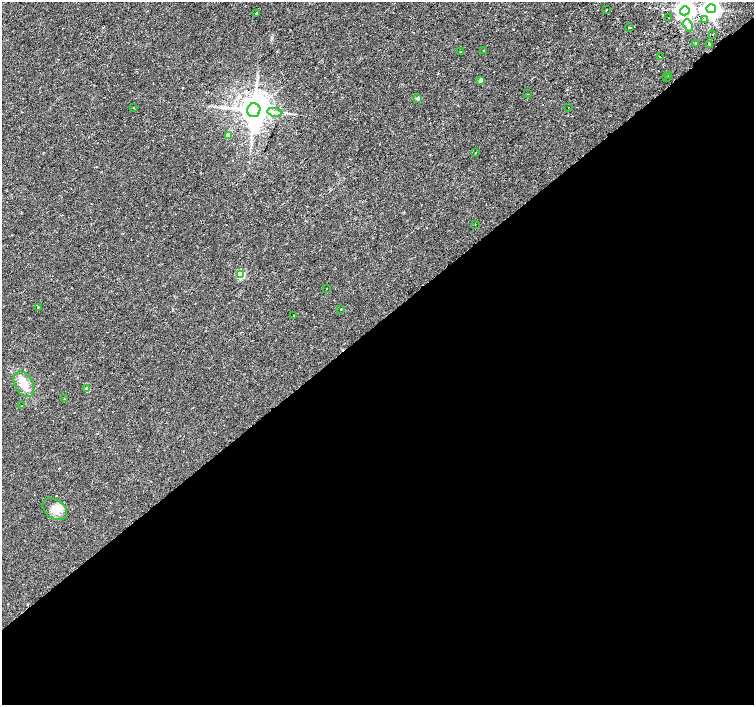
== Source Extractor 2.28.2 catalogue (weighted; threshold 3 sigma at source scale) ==
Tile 15 of 4 x 4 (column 3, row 4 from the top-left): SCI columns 3058-4561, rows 253-1657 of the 6109 x 6061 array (HDU 1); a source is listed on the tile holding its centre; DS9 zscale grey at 2 x 2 block average (1 PNG px = mean of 2 x 2 image px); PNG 756 x 707 px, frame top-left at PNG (2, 2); each listed source drawn as its Kron ellipse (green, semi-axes under 4 px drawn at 4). Shown black and unused: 54% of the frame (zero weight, under 2 of 3 exposures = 3% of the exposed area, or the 3 px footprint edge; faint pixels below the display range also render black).
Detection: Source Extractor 2.28.2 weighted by HDU 2 'WHT'; one run over the whole footprint, this tile lists its part. Background 0.0152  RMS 0.0034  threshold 0.0152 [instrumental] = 3 sigma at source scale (4.5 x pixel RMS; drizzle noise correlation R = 1.50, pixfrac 1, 0.0396/0.0396 arcsec/px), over >= 5 px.
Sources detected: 39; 1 inside a brighter object's white glare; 2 cosmic-ray / hot-pixel residue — neither listed nor drawn; the other 36 listed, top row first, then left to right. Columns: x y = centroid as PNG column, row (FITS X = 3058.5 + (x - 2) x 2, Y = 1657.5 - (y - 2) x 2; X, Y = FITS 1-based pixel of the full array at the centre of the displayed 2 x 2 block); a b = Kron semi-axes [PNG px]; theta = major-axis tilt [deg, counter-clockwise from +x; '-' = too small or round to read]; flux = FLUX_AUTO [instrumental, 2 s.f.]
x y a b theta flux
711 9 4 4 - 410
606 10 2 2 - 1.2
685 11 5 4 - 460
256 13 2 2 - 1.8
668 18 2 2 - 0.81
704 19 3 2 - 1.2
688 25 6 3 -66 2
630 28 2 2 - 1.8
713 35 2 2 - 0.57
695 43 2 2 - 1.4
710 44 2 2 - 11
483 50 2 2 - 0.36
461 52 2 2 - 1.2
660 57 2 2 - 0.5
669 76 2 2 - 2.3
667 77 2 2 - 0.4
481 80 3 2 - 5
527 94 2 2 - 0.34
418 98 3 2 - 4.3
133 107 2 2 - 0.66
569 107 2 2 - 0.23
254 110 7 6 - 1600
275 112 7 3 -8 2.7
228 135 3 3 - 9.6
475 153 2 2 - 1.4
475 224 2 2 - 0.28
240 275 3 3 - 39
327 289 2 2 - 0.27
38 307 2 2 - 0.76
341 309 2 2 - 10
294 316 2 2 - 0.3
24 384 13 9 -62 10
87 389 3 3 - 5.9
64 399 2 2 - 0.3
22 406 2 2 - 0.52
55 509 13 9 -35 7.9
Isophote crosses this tile's border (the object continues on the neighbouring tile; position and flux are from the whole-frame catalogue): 1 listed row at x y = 711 9
Diffuse or blended objects may show on this block-average render without a row.